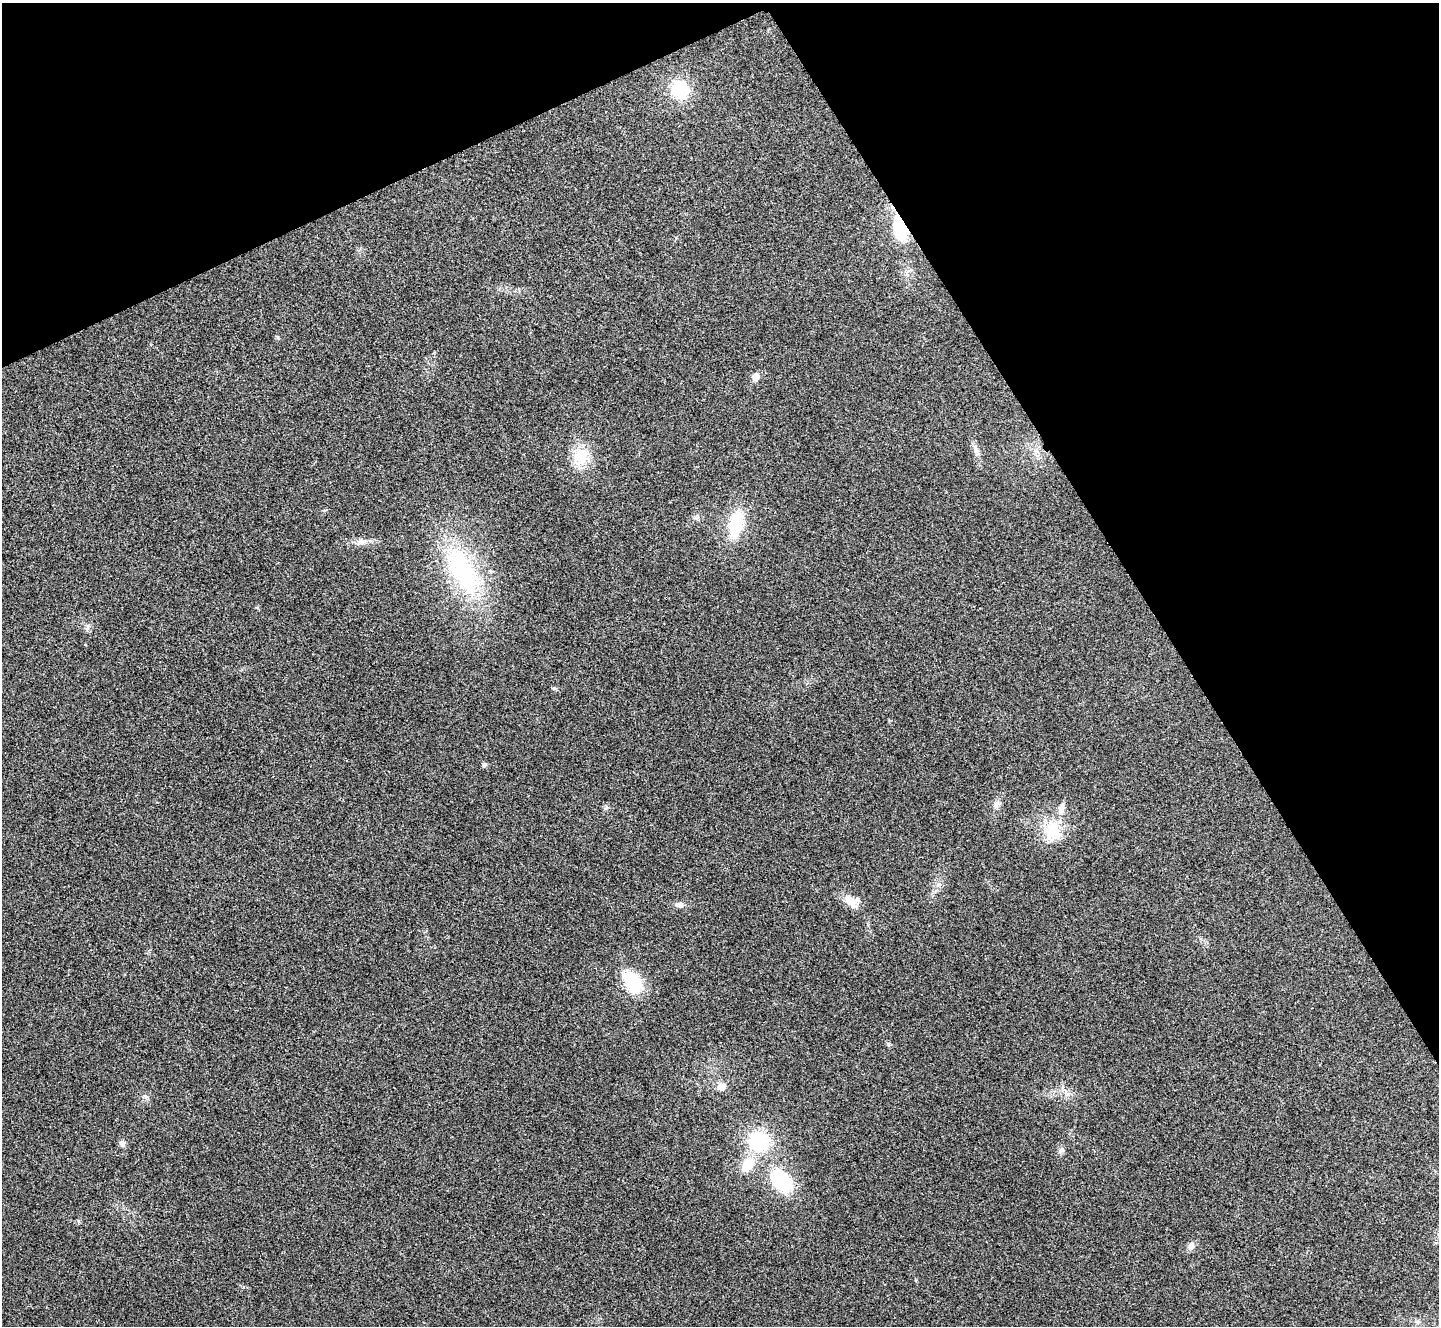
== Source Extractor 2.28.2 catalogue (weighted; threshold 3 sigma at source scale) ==
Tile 3 of 4 x 4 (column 3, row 1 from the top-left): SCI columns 2887-4323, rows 4132-5455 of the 5767 x 5763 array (HDU 1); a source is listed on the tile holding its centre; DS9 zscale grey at full resolution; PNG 1441 x 1328 px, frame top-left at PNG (2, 3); no overlay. Shown black and unused: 26% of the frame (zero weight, under 3 of 4 exposures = <1% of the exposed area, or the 3 px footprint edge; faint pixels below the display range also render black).
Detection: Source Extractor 2.28.2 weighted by HDU 2 'WHT'; one run over the whole footprint, this tile lists its part. Background 0.0555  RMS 0.0067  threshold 0.0303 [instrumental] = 3 sigma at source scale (4.5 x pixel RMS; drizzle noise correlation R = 1.50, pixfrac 1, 0.05/0.05 arcsec/px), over >= 5 px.
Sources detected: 28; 1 inside a brighter listed object's ellipse — not listed separately; the other 27 listed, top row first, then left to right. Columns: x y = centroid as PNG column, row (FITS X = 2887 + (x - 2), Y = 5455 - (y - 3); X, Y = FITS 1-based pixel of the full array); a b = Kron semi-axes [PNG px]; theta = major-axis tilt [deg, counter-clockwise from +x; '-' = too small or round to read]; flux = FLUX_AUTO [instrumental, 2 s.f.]
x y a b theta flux
680 89 17 15 -36 33
900 228 32 16 -77 27
756 377 9 7 79 4.4
976 450 17 6 -74 4
1036 451 7 6 - 2.2
580 457 24 21 -87 20
696 518 7 4 -18 1.3
736 524 30 15 77 34
361 542 17 8 9 5.2
463 571 79 32 -61 87
87 627 7 4 71 1.4
554 688 6 5 - 1
484 765 7 5 57 1.3
996 804 10 7 61 2.8
1052 831 29 22 -77 24
851 901 17 11 -34 11
679 904 13 7 11 3
632 982 30 19 -59 27
721 1086 11 8 34 5.8
759 1141 18 17 - 48
122 1143 8 7 - 2.7
1061 1150 9 7 20 2.2
748 1165 18 12 57 16
782 1181 26 18 -52 42
78 1221 6 3 -71 0.82
1191 1245 12 8 69 3.3
1417 1322 8 6 -21 1.8
Overlapping masked pixels (flux is a lower limit): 1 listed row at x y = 900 228
Unlisted compact peaks at least as high as the median listed source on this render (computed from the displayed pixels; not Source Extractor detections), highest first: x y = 606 808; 278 337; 146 1097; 939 884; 257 607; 325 510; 1068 1094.